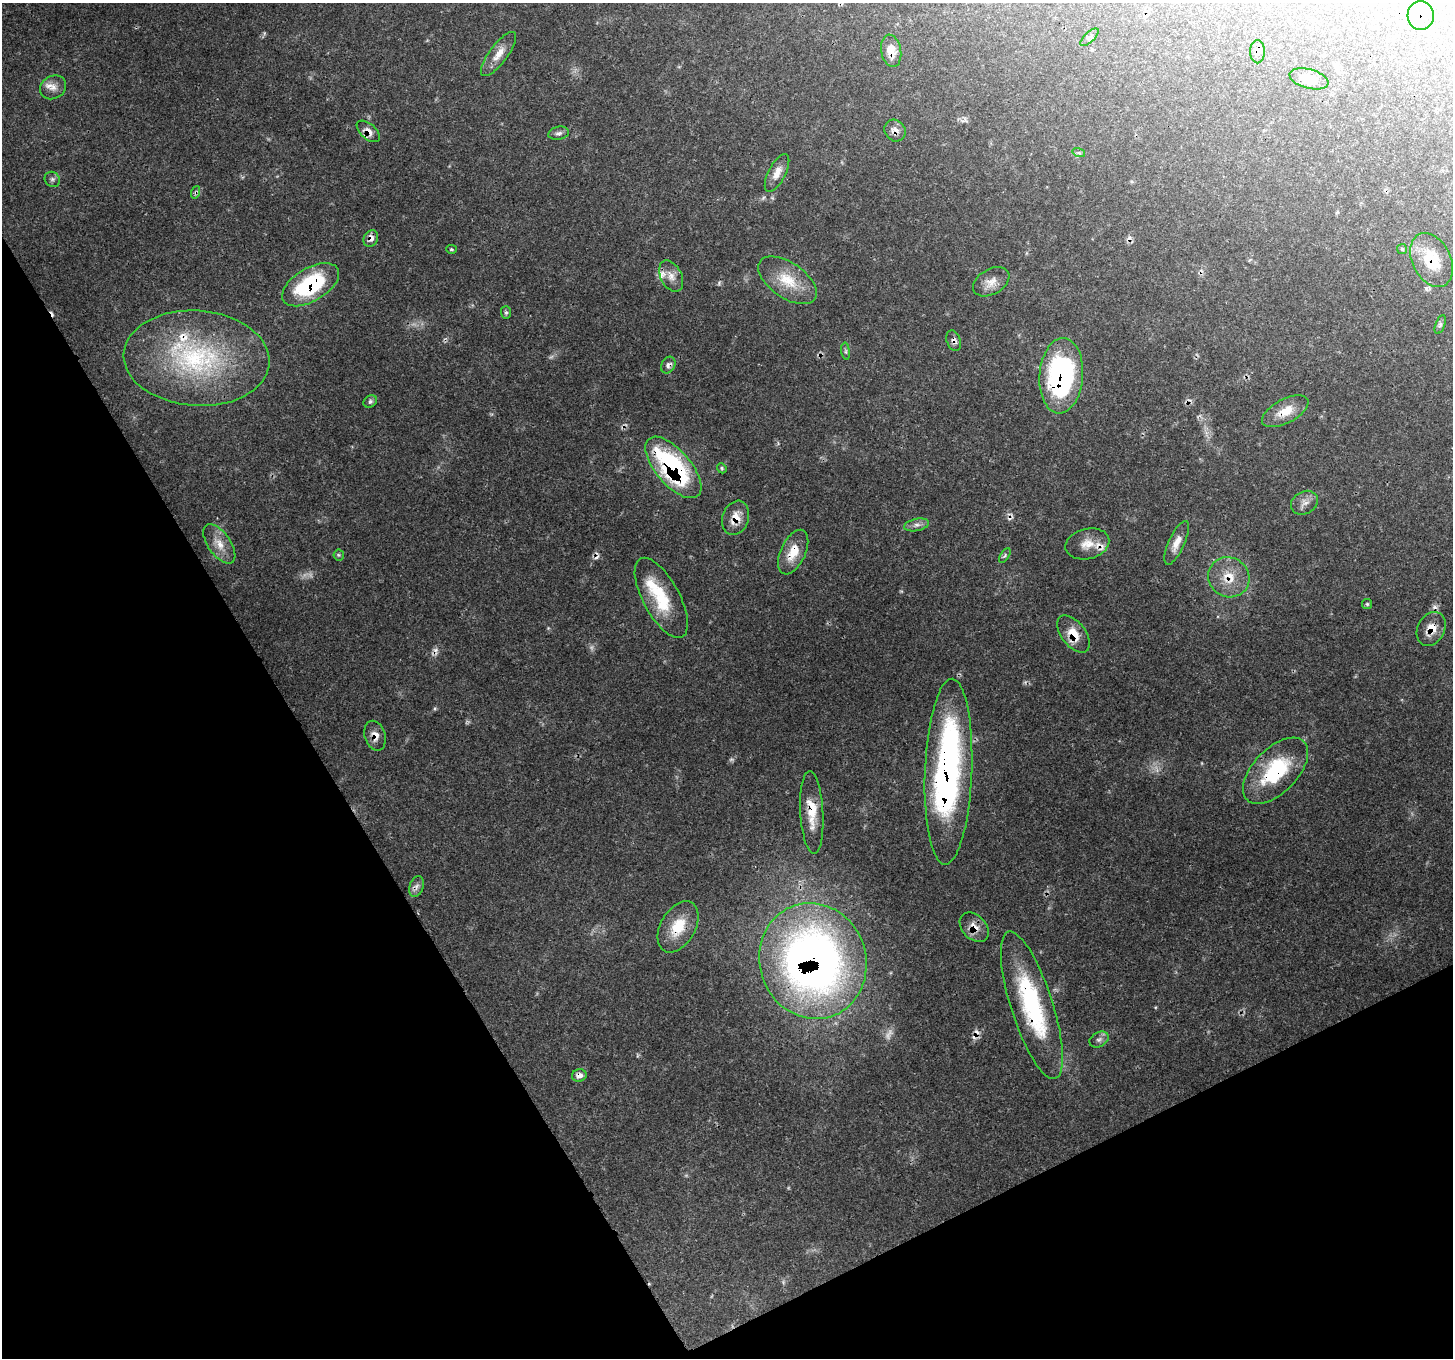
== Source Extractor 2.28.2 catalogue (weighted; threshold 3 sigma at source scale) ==
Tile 14 of 4 x 4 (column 2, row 4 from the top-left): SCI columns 1453-2903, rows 169-1524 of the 5806 x 5697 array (HDU 1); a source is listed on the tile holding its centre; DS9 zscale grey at full resolution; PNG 1455 x 1360 px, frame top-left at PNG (2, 3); each listed source drawn as its Kron ellipse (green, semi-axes under 4 px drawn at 4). Shown black and unused: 27% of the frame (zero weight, under 3 of 4 exposures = <1% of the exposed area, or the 3 px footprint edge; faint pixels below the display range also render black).
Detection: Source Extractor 2.28.2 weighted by HDU 2 'WHT'; one run over the whole footprint, this tile lists its part. Background 0.0754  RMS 0.0031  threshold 0.014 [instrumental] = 3 sigma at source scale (4.5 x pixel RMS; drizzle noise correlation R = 1.50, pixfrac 1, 0.0396/0.0396 arcsec/px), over >= 5 px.
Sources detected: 78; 5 too faint to see at this stretch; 1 inside a brighter object's white glare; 10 cosmic-ray / hot-pixel residue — neither listed nor drawn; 4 inside a brighter listed object's ellipse — not listed separately; the other 58 listed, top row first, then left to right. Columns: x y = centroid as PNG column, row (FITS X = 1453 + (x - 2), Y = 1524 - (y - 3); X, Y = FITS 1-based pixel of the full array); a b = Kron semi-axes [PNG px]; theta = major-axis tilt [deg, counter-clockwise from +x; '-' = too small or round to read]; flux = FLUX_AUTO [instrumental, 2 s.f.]
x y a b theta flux
1421 15 14 13 - 3.3
1089 37 12 5 45 0.84
891 51 16 10 -80 4
1258 52 12 7 90 1.5
499 54 27 9 53 4.3
1309 79 20 9 -15 3.8
53 87 13 11 31 2.8
368 131 14 7 -41 2.8
895 131 11 10 - 2
559 133 10 6 12 1.1
1079 153 6 4 -17 0.56
777 173 21 8 63 3.3
52 179 8 7 - 0.96
196 192 6 4 71 0.57
371 239 9 7 66 2
451 249 5 4 - 0.4
1402 249 5 5 - 0.39
1432 260 28 19 -63 10
671 276 17 10 -62 2.8
788 280 33 17 -35 9.7
991 282 20 12 29 3.8
311 285 31 16 31 29
506 312 6 5 - 0.59
1440 325 10 5 69 0.72
954 341 10 7 -72 1.2
846 351 8 4 -82 0.62
196 358 73 47 -4 55
668 365 9 6 58 1.2
1061 376 38 22 86 56
370 401 7 5 38 0.8
1285 411 25 12 28 5.5
673 467 38 17 -49 51
722 468 5 4 - 0.46
1304 503 14 11 30 2.3
736 518 17 13 70 4.6
916 525 13 6 12 1.5
1177 543 23 8 65 3.5
219 544 23 11 -55 4.5
1087 544 22 15 14 4.7
793 552 24 12 65 6.4
339 555 5 5 - 0.47
1005 555 8 4 59 0.57
1229 577 21 19 -32 7.6
661 598 44 18 -62 15
1367 604 5 5 - 0.49
1431 629 18 13 62 5
1073 634 21 12 -52 5.5
375 736 15 10 -73 2.6
1275 771 41 22 46 23
948 772 93 23 88 98
812 812 41 11 -87 8.1
417 886 11 7 73 1.3
678 927 28 17 60 9.9
974 927 17 12 -46 3.6
813 961 58 53 -72 210
1032 1005 77 21 -72 38
1099 1039 10 7 27 1.3
579 1075 7 6 - 2
Overlapping masked pixels (flux is a lower limit): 28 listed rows (the first 20) at x y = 1421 15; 891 51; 1258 52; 368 131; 895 131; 196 192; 371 239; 1432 260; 311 285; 954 341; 668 365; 1061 376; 1285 411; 673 467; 736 518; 793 552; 1229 577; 1431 629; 1073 634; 375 736